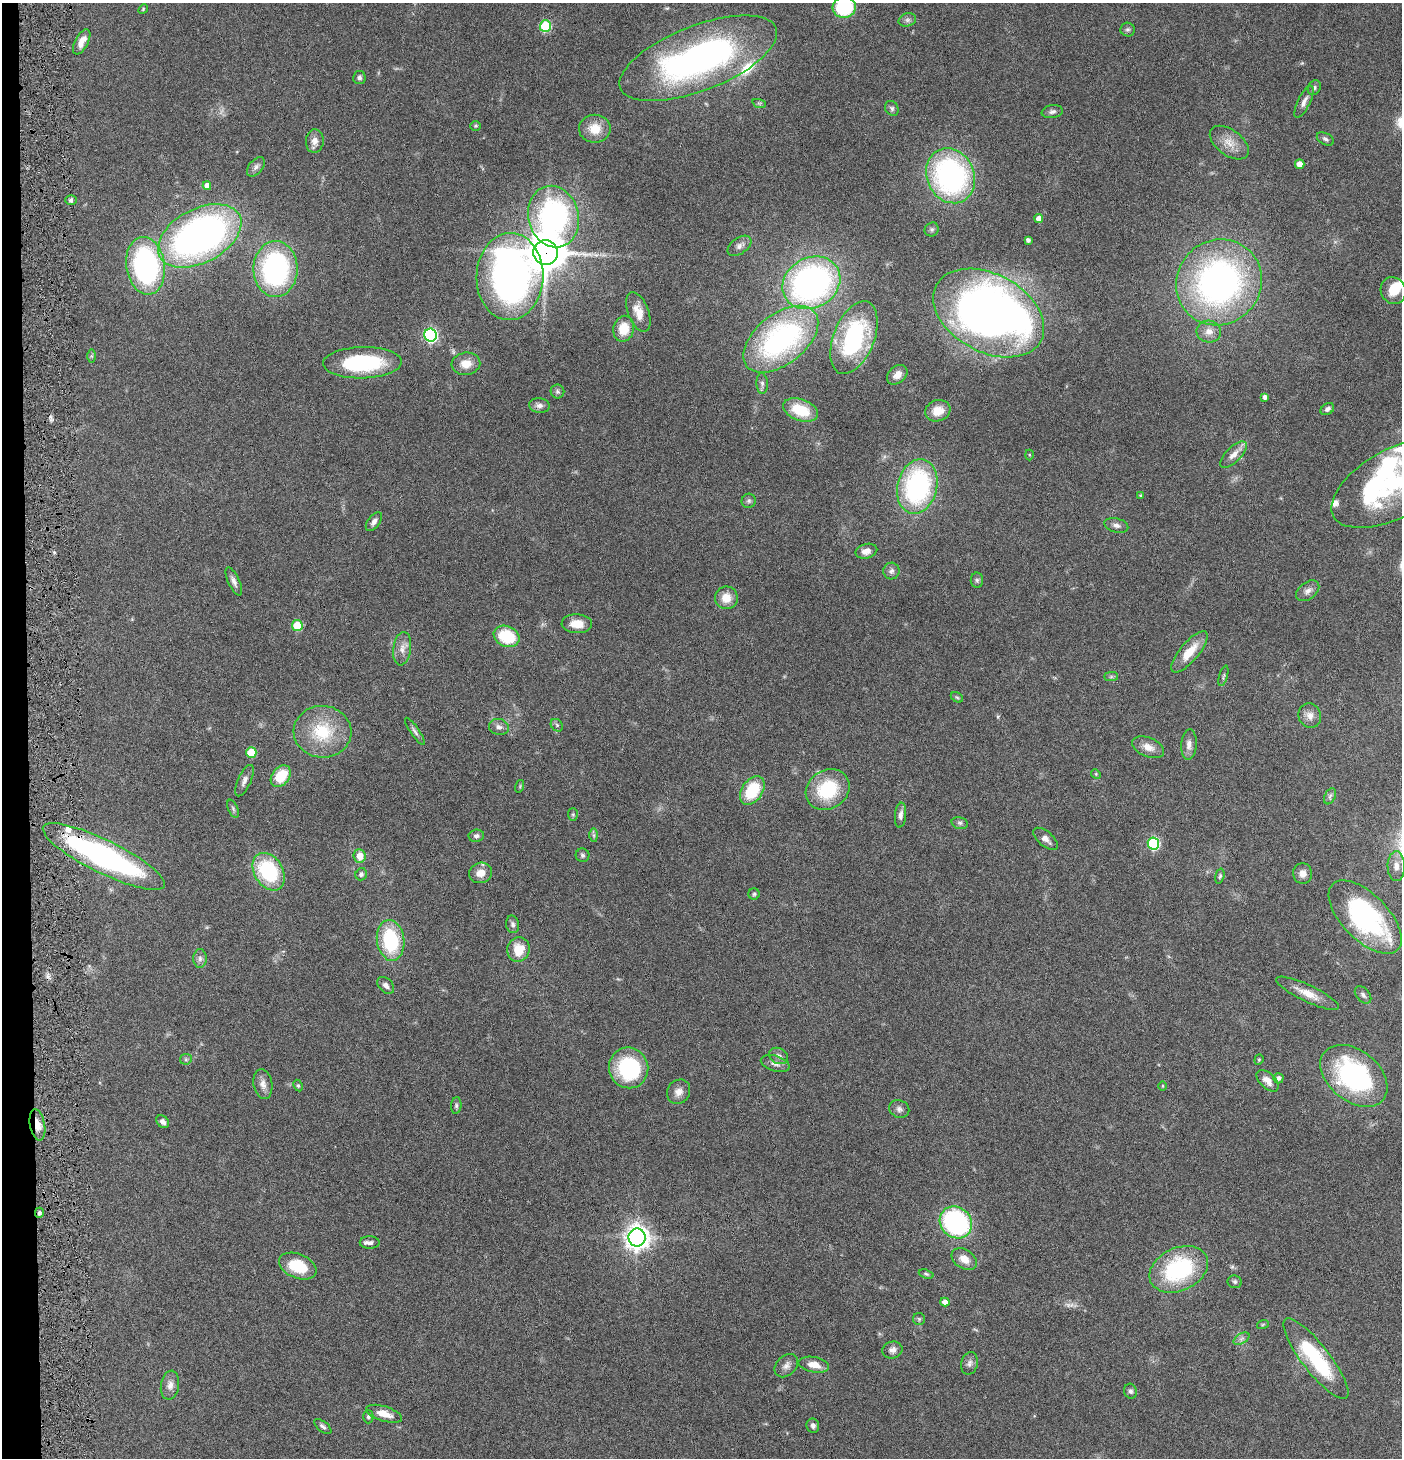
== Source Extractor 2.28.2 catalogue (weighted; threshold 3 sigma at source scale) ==
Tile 4 of 3 x 3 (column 1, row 2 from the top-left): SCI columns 147-1546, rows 1458-2913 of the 4445 x 4372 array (HDU 1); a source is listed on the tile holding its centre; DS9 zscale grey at full resolution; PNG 1404 x 1460 px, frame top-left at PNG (2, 3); each listed source drawn as its Kron ellipse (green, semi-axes under 4 px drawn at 4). Shown black and unused: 2% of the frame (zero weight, under 4 of 8 exposures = <1% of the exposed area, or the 3 px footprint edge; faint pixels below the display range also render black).
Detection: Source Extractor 2.28.2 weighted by HDU 2 'WHT'; one run over the whole footprint, this tile lists its part. Background 0.0791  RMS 0.0044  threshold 0.0179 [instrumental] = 3 sigma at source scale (4.09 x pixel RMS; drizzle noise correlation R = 1.36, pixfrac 0.8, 0.05/0.05 arcsec/px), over >= 5 px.
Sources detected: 170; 2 too faint to see at this stretch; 5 inside a brighter object's white glare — neither listed nor drawn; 6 inside a brighter listed object's ellipse — not listed separately; the other 157 listed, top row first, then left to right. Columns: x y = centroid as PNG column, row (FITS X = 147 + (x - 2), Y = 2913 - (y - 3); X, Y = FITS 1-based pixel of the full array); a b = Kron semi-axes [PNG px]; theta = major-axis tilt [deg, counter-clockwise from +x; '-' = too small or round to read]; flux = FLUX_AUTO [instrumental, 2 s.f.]
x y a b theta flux
844 7 12 10 5 27
143 9 5 4 - 0.45
907 20 9 6 15 1.2
545 26 6 5 - 28
1127 29 7 7 - 0.93
82 42 14 6 62 4
698 58 83 32 21 140
359 77 6 6 - 1.2
1314 88 8 6 62 0.93
1304 102 17 6 64 2.2
759 103 7 4 -18 0.66
892 108 8 6 -56 1
1052 112 10 6 9 1.4
475 126 5 4 - 0.53
595 129 16 14 1 6.8
1325 139 9 5 -28 1
315 141 12 9 86 2.8
1229 143 22 12 -36 5.7
1300 164 5 4 - 3.4
256 167 11 7 49 1.5
951 176 28 23 -65 92
207 186 4 4 - 2.3
71 200 6 5 - 0.89
554 217 31 25 -76 100
1039 218 4 4 - 2.6
932 229 7 6 - 0.89
200 236 45 27 28 180
1028 240 4 4 - 1.2
739 246 13 8 36 2.2
546 253 12 12 - 900
146 266 29 19 -82 81
275 269 28 22 89 72
510 277 43 33 88 190
1219 282 44 42 47 150
811 283 30 25 30 140
1393 291 14 12 -61 8.4
638 312 21 10 -69 5.4
989 313 59 39 -28 280
624 329 13 10 78 7.7
1209 332 12 11 - 3.7
430 335 6 6 - 72
854 337 38 20 68 48
781 339 43 25 38 91
92 356 7 4 90 0.65
362 363 39 15 1 37
466 364 14 11 8 5
897 375 11 8 42 3.1
762 384 10 5 -87 1.3
557 392 7 7 - 0.95
1265 397 4 4 - 1.4
539 405 10 7 -6 1.7
1327 409 7 5 33 1.2
801 410 18 10 -21 14
938 411 13 10 17 5.4
1029 455 5 3 - 0.41
1233 455 17 7 44 3.4
1397 482 72 34 28 60
917 486 28 19 77 68
1141 496 3 3 - 0.69
749 501 7 7 - 0.96
374 522 11 6 52 1.8
1116 525 12 7 -14 1.8
866 551 11 7 14 2.7
891 571 8 8 - 1.6
977 580 7 6 - 0.97
234 581 15 5 -65 1.9
1308 591 13 8 37 2.2
726 598 11 11 - 5.4
577 624 15 9 -2 5.5
297 626 5 5 - 16
507 636 13 10 -23 18
402 649 17 9 82 3.4
1189 652 26 9 50 8.5
1223 676 10 3 75 0.71
1111 677 7 4 0 0.81
957 697 7 4 -30 0.64
1310 716 12 11 - 3.1
557 725 7 5 -46 0.75
499 727 10 8 -14 1.8
415 731 16 4 -55 1.3
322 732 29 26 -4 20
1189 744 15 8 86 2.5
1148 747 17 9 -23 4
251 753 5 5 - 13
1096 774 5 4 - 0.47
281 776 12 8 51 11
244 781 17 6 66 2
520 786 6 4 73 0.51
752 790 16 10 56 17
828 790 23 19 32 23
1330 796 8 5 65 1.1
233 809 9 5 -66 0.89
573 814 6 5 - 0.58
901 815 12 5 84 1.9
960 823 8 6 -14 1
594 835 7 4 -90 0.76
476 836 7 6 - 1.2
1045 839 15 7 -40 2.4
1153 843 6 6 - 39
583 855 7 6 - 0.9
360 856 7 6 - 4.8
104 857 67 16 -26 110
1396 866 15 8 -89 3.3
269 872 20 14 -58 32
481 873 11 10 - 4
1303 873 10 9 - 2.6
361 874 6 5 - 1
1220 876 7 4 76 0.66
754 894 5 5 - 0.67
1365 917 46 23 -45 66
513 924 9 6 -77 1.1
391 940 20 13 -82 28
518 950 12 11 - 8.5
200 959 9 7 90 1.4
386 985 10 6 -45 1.7
1308 993 34 8 -25 6.1
1363 995 10 6 -49 1.3
779 1056 10 7 -30 1.8
186 1059 6 5 - 0.71
1259 1060 5 4 - 0.48
775 1064 15 7 -17 2.3
629 1068 20 19 - 32
1354 1076 38 25 -39 65
1278 1078 5 5 - 1.3
1268 1081 13 7 -44 3.2
263 1084 15 9 -81 2.8
298 1086 6 4 -63 0.59
1163 1086 5 3 - 0.35
679 1092 13 11 55 3.2
456 1105 8 5 84 0.88
899 1109 10 8 -22 1.7
163 1122 7 5 -43 1.6
37 1125 16 7 -80 4.4
39 1213 5 4 - 0.78
956 1222 17 15 -42 63
637 1237 9 8 - 330
370 1243 10 6 -1 1.5
964 1259 14 9 -32 4.5
298 1266 20 12 -22 14
1179 1269 31 21 25 43
926 1274 7 4 -19 0.68
1235 1282 7 6 - 0.9
945 1302 4 4 - 2.9
919 1319 6 6 - 0.68
1263 1324 6 4 19 0.43
1241 1339 9 5 31 1.2
892 1350 10 8 13 2.1
1316 1359 50 14 -52 33
969 1363 11 8 76 1.7
814 1365 15 7 -11 4.8
786 1366 13 10 44 2.5
170 1385 14 9 80 2.7
1131 1391 7 6 - 1.1
384 1414 18 7 -17 5
368 1417 6 5 - 1
813 1426 7 6 - 1.4
323 1427 10 5 -39 1.1
Overlapping masked pixels (flux is a lower limit): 6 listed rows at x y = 554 217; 546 253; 510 277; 104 857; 37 1125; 39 1213
Isophote crosses this tile's border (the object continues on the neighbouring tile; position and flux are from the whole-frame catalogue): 2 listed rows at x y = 844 7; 1397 482